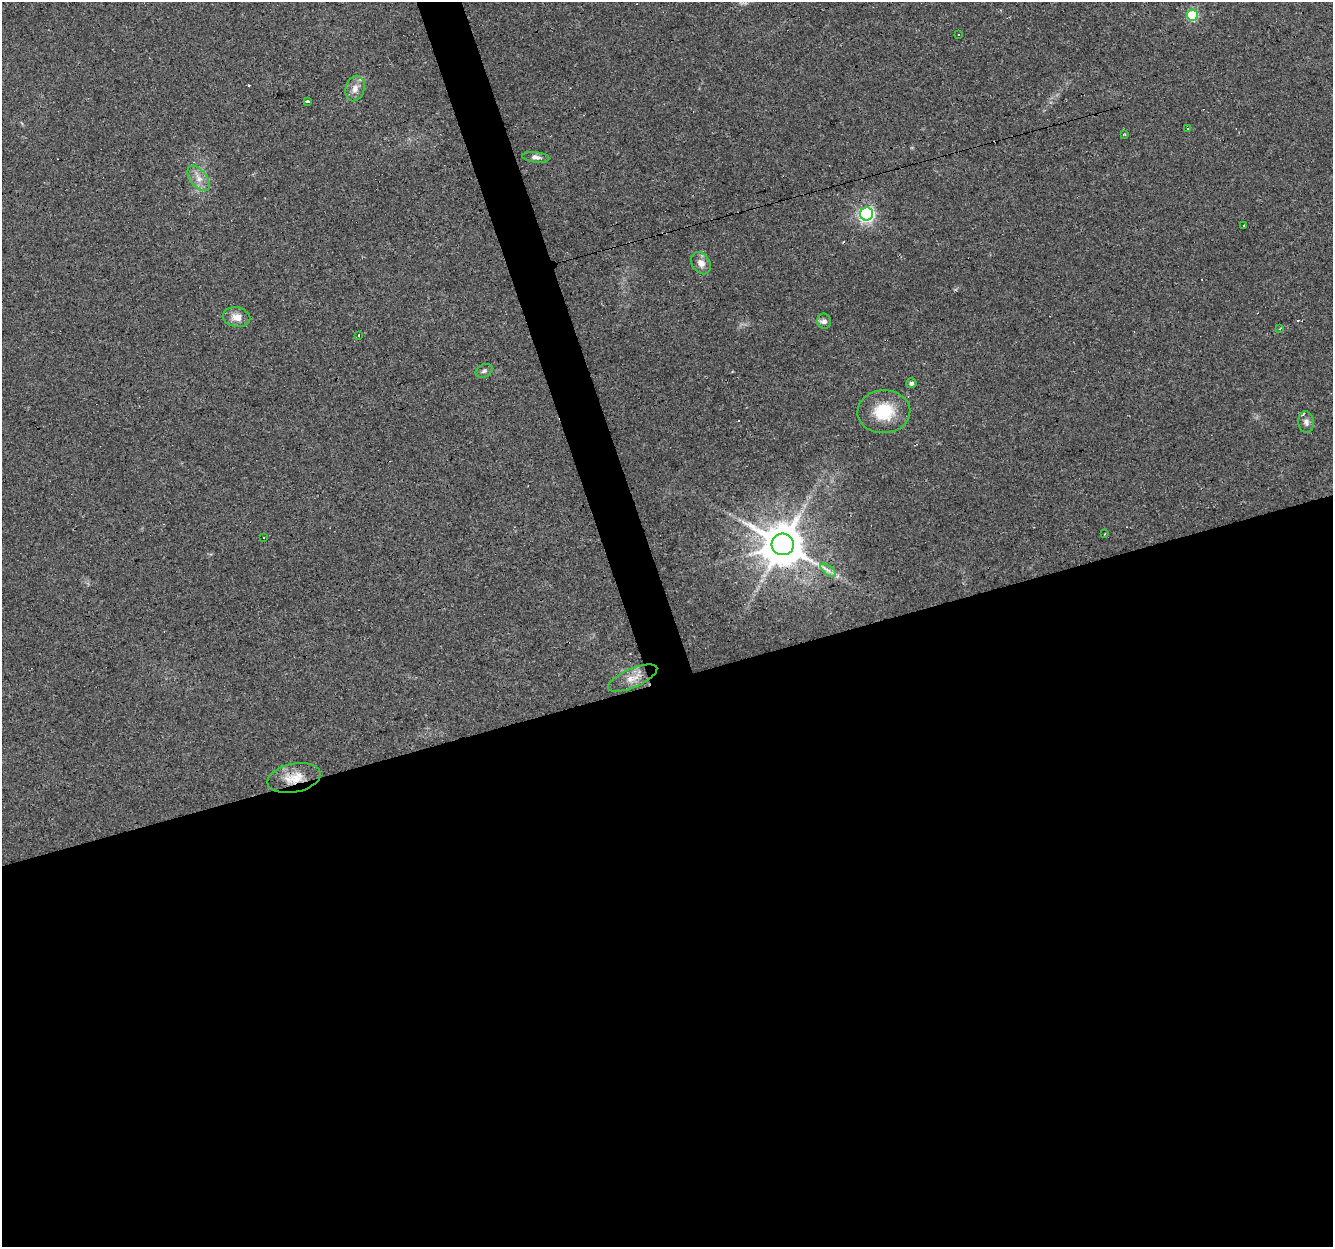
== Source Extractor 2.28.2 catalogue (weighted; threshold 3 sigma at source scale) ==
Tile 15 of 4 x 4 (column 3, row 4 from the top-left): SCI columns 2664-3994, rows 57-1301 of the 5326 x 5145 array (HDU 1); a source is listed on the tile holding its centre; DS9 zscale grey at full resolution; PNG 1335 x 1249 px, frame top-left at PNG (2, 2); each listed source drawn as its Kron ellipse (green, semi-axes under 4 px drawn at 4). Shown black and unused: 47% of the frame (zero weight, under 3 of 4 exposures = <1% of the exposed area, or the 3 px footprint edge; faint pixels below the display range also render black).
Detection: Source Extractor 2.28.2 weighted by HDU 2 'WHT'; one run over the whole footprint, this tile lists its part. Background 0.0777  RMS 0.0052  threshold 0.0233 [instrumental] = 3 sigma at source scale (4.5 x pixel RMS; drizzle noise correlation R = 1.50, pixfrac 1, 0.0396/0.0396 arcsec/px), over >= 5 px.
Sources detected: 33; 7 cosmic-ray / hot-pixel residue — neither listed nor drawn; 1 inside a brighter listed object's ellipse — not listed separately; the other 25 listed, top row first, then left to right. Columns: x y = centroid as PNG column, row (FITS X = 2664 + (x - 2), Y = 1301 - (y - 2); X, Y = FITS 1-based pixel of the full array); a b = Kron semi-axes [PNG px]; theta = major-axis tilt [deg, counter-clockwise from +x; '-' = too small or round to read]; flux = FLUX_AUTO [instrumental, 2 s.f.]
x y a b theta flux
1193 15 6 5 - 35
958 35 2 2 - 0.4
355 88 13 9 75 3.9
308 102 4 3 - 2.3
1188 129 3 3 - 0.94
1125 134 4 3 - 0.42
536 157 14 5 -7 2.2
199 178 15 8 -52 4.5
867 214 6 6 - 130
1243 226 3 2 - 0.41
701 263 12 9 -55 3.5
236 317 14 10 -10 5
824 321 8 7 - 2
1279 329 4 3 - 0.54
359 336 3 3 - 2.7
484 371 9 6 27 1.4
911 383 5 5 - 0.99
884 412 26 21 2 19
1306 422 11 8 -83 2.1
1105 534 3 3 - 1.2
263 537 3 2 - 0.78
783 544 11 11 - 2100
828 570 9 4 -38 1.9
633 678 26 9 23 6.3
294 778 27 14 12 11
Overlapping masked pixels (flux is a lower limit): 2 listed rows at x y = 783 544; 294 778